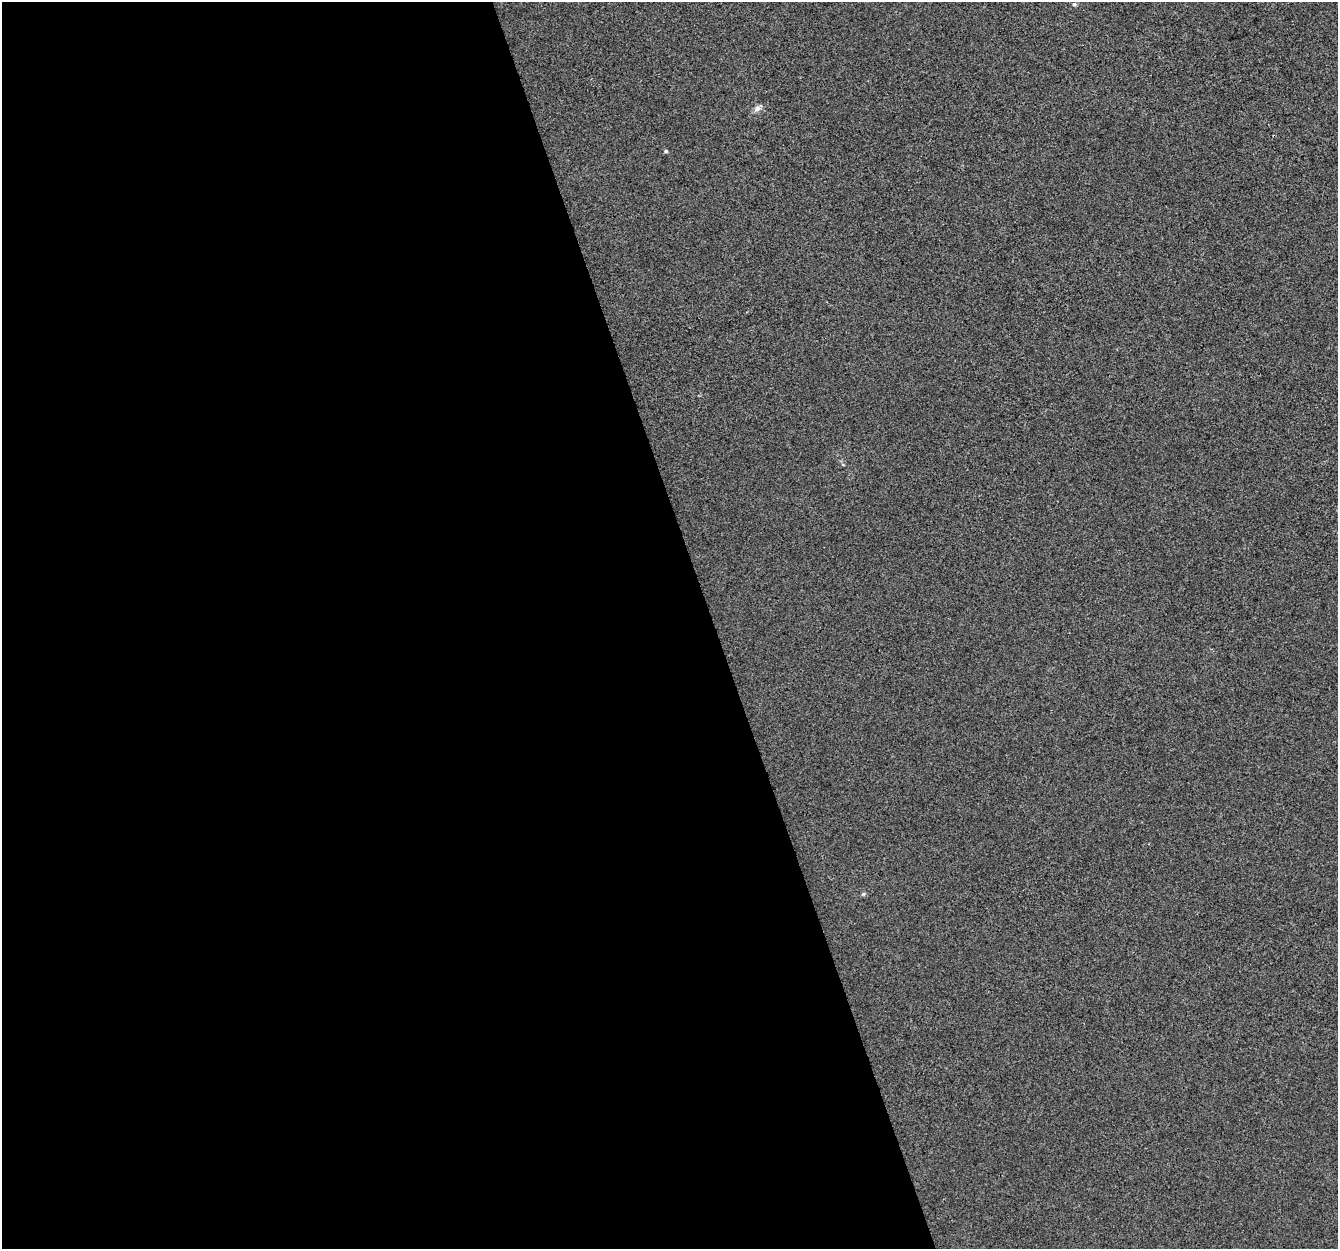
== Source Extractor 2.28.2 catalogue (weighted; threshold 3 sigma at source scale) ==
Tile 9 of 4 x 4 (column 1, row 3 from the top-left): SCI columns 1-1336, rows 1362-2608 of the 5344 x 5163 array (HDU 1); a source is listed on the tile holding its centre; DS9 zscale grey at full resolution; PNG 1340 x 1251 px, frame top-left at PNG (2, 2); no overlay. Shown black and unused: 53% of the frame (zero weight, under 2 of 3 exposures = <1% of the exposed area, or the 3 px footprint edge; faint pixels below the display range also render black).
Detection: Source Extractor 2.28.2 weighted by HDU 2 'WHT'; one run over the whole footprint, this tile lists its part. Background 1.29e-04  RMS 0.0056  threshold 0.0253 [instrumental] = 3 sigma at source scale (4.5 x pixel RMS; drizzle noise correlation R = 1.50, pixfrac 1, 0.0396/0.0396 arcsec/px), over >= 5 px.
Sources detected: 4; all 4 listed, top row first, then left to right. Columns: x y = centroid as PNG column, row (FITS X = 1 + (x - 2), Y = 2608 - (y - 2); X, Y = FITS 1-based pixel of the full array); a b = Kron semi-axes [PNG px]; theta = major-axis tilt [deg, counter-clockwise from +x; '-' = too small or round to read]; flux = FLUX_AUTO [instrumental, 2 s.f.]
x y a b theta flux
1074 4 6 5 - 0.94
758 108 11 7 39 2.5
666 151 5 4 - 0.89
863 894 6 4 44 0.79